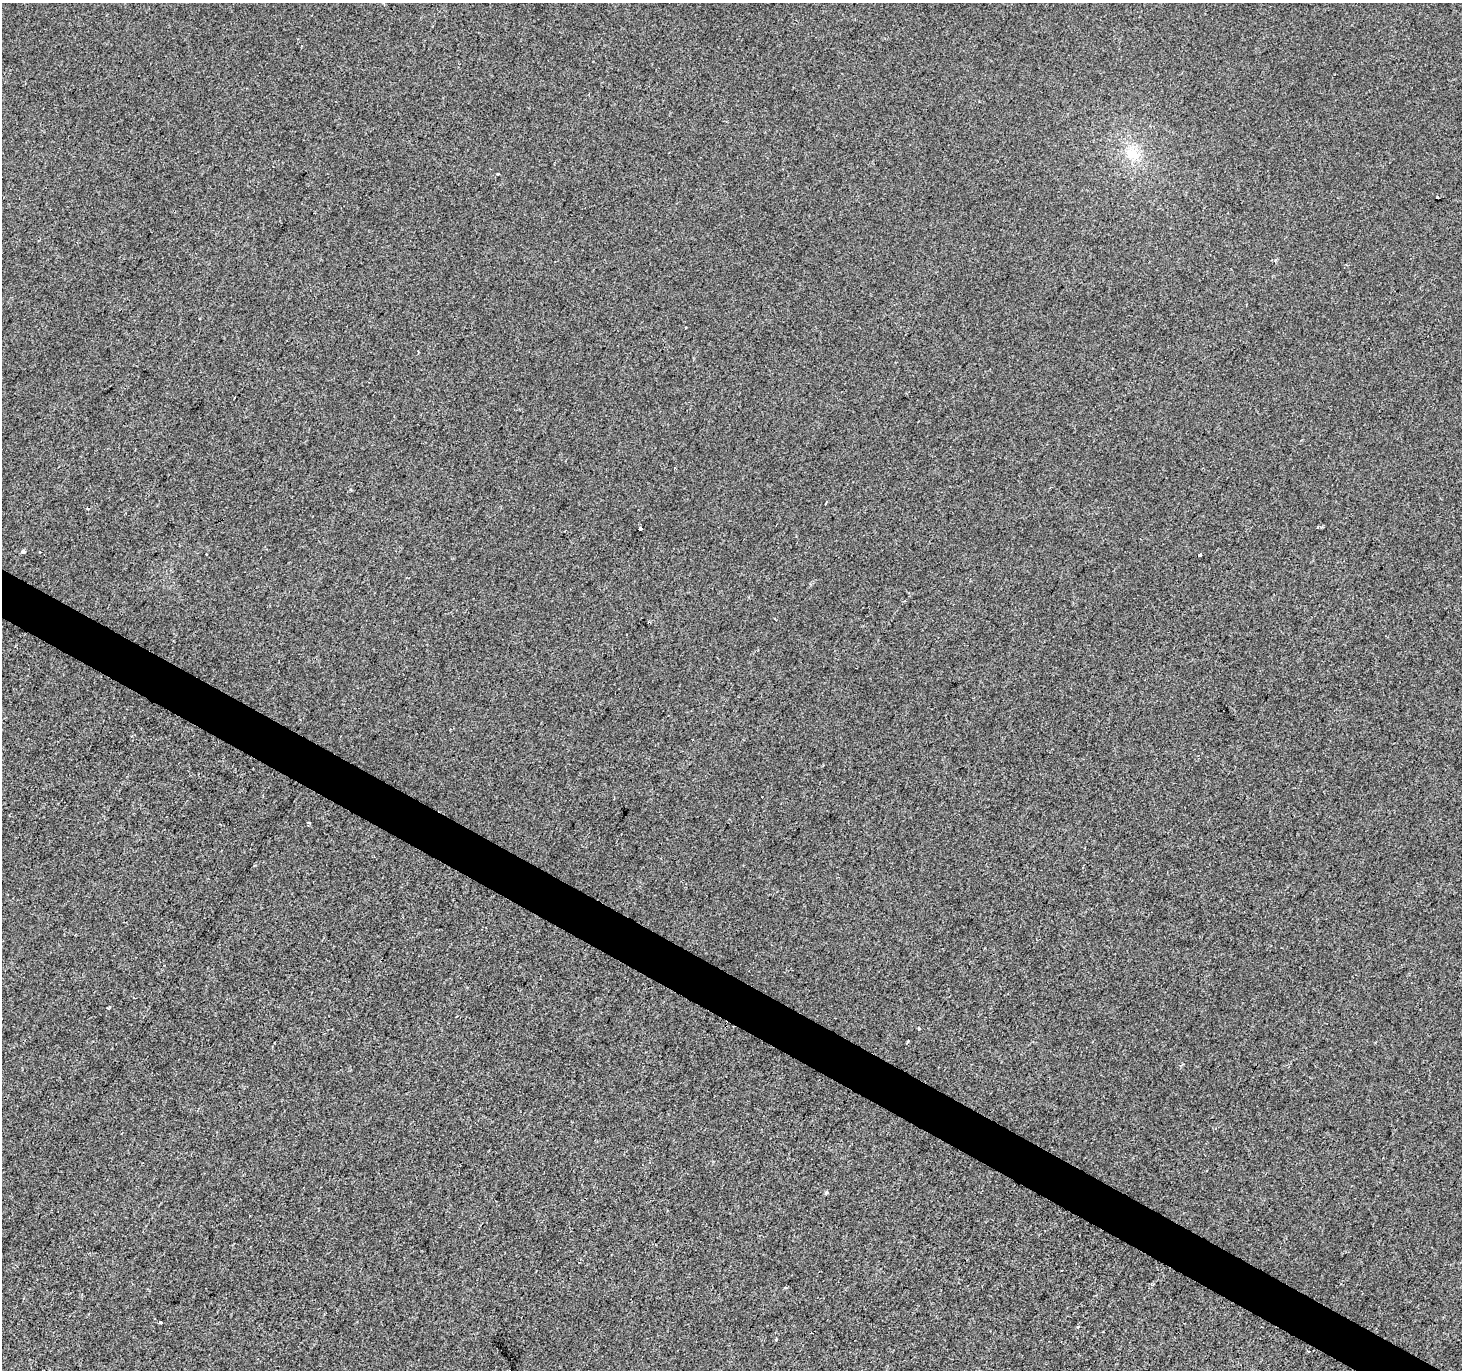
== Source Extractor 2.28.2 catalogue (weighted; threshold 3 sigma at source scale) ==
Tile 6 of 4 x 4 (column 2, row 2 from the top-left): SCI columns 1467-2926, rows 2997-4364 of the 5847 x 5926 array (HDU 1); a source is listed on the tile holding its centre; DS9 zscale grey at full resolution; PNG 1464 x 1372 px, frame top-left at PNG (2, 3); no overlay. Shown black and unused: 3% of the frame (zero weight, under 2 of 3 exposures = <1% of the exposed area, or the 3 px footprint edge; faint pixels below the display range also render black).
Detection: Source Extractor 2.28.2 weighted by HDU 2 'WHT'; one run over the whole footprint, this tile lists its part. Background -6.75e-04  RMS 0.0041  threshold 0.0187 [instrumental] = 3 sigma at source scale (4.5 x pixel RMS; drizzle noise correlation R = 1.50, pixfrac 1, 0.0396/0.0396 arcsec/px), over >= 5 px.
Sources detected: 17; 3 cosmic-ray / hot-pixel residue — not listed; the other 14 listed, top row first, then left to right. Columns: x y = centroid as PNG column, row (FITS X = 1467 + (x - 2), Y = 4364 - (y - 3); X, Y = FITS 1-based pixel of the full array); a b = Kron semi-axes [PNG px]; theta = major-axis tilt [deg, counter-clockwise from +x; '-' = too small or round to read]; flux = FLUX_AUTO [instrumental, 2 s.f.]
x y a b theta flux
1133 154 18 16 -32 8.6
498 174 3 3 - 0.59
1437 197 3 3 - 1.5
419 352 2 2 - 0.43
1318 527 4 2 - 0.39
640 528 4 3 - 2.6
23 551 4 3 - 2.1
1200 555 3 3 - 1.4
309 823 4 3 - 0.53
919 1028 3 3 - 0.87
908 1041 3 3 - 0.62
826 1193 4 3 - 0.7
160 1322 3 3 - 3.9
776 1340 4 3 - 0.41